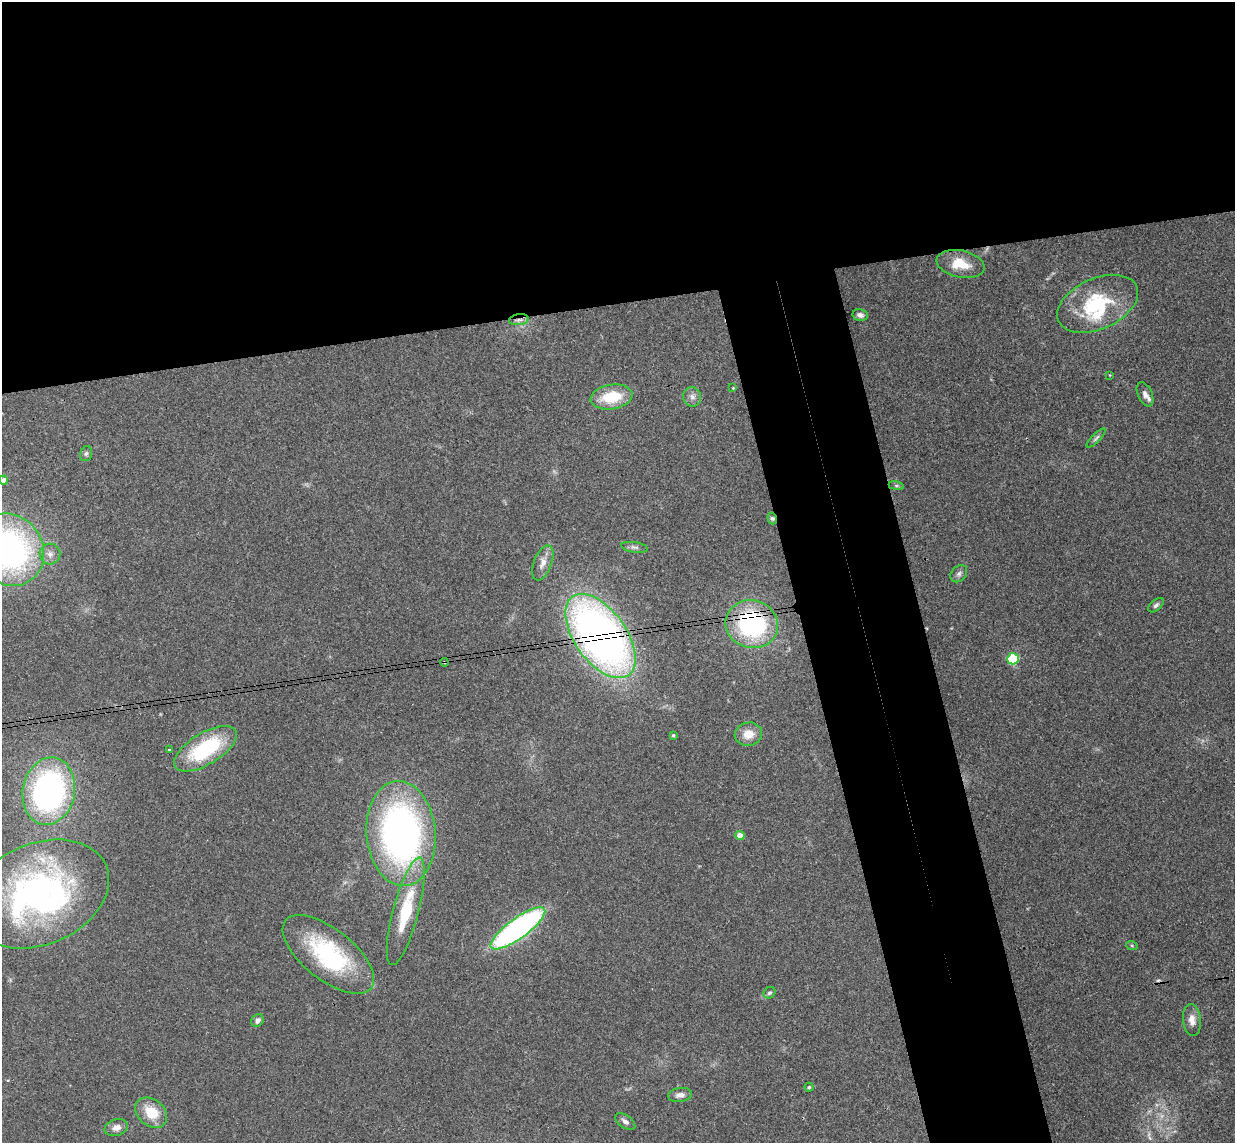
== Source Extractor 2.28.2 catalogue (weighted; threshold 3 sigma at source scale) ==
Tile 2 of 4 x 4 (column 2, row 1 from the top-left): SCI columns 1290-2522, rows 3578-4718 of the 5046 x 4985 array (HDU 1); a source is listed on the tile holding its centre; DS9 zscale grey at full resolution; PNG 1237 x 1145 px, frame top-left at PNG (2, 2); each listed source drawn as its Kron ellipse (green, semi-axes under 4 px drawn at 4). Shown black and unused: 34% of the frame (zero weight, under 3 of 4 exposures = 6% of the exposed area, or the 3 px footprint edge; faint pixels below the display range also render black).
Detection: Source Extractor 2.28.2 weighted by HDU 2 'WHT'; one run over the whole footprint, this tile lists its part. Background 0.158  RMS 0.0071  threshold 0.0321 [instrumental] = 3 sigma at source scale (4.5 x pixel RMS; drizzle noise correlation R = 1.50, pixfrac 1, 0.05/0.05 arcsec/px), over >= 5 px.
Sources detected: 50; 2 too faint to see at this stretch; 1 inside a brighter object's white glare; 1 cosmic-ray / hot-pixel residue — neither listed nor drawn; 2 inside a brighter listed object's ellipse — not listed separately; the other 44 listed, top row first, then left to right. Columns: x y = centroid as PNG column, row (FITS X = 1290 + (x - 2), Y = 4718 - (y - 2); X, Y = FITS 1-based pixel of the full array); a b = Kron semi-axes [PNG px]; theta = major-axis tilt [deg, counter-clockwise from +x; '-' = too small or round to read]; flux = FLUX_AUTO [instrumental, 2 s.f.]
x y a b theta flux
961 264 24 13 -11 18
1098 304 43 25 24 57
860 315 8 6 -12 2.6
519 320 10 5 7 2.9
1109 375 2 2 - 0.65
733 388 3 3 - 0.58
1145 394 13 7 -66 3.3
612 397 21 12 9 26
692 397 10 9 - 3.5
1096 438 13 4 45 1.8
86 454 8 5 73 1.7
4 480 4 4 - 4.1
896 486 7 4 -8 1.1
772 518 6 4 -73 1.3
634 547 13 5 -8 2.2
9 550 37 33 -57 220
50 554 10 10 - 4.8
543 563 18 9 69 6.7
959 574 9 7 46 2.3
1156 605 9 5 41 1.8
752 624 26 24 -16 100
600 636 48 26 -54 460
1013 659 6 5 - 62
444 662 4 3 - 0.76
748 734 14 11 13 9.7
673 735 4 4 - 0.82
205 749 35 16 31 59
169 750 3 3 - 0.92
49 791 34 26 79 190
401 834 52 34 -85 290
740 836 4 4 - 10
39 894 72 50 23 220
406 911 55 13 75 39
518 928 33 10 36 220
1132 946 6 4 -19 0.88
328 954 55 25 -38 80
769 993 6 5 - 1.5
258 1020 7 5 48 3.2
1192 1020 16 9 -84 6.4
809 1087 4 4 - 0.94
680 1095 12 7 9 4.1
151 1113 18 13 -40 18
625 1122 11 6 -35 2.8
116 1128 12 8 16 4.7
Overlapping masked pixels (flux is a lower limit): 5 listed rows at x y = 519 320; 772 518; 752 624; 600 636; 444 662
Isophote crosses this tile's border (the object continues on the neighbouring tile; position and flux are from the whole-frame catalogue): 2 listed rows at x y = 4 480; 9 550